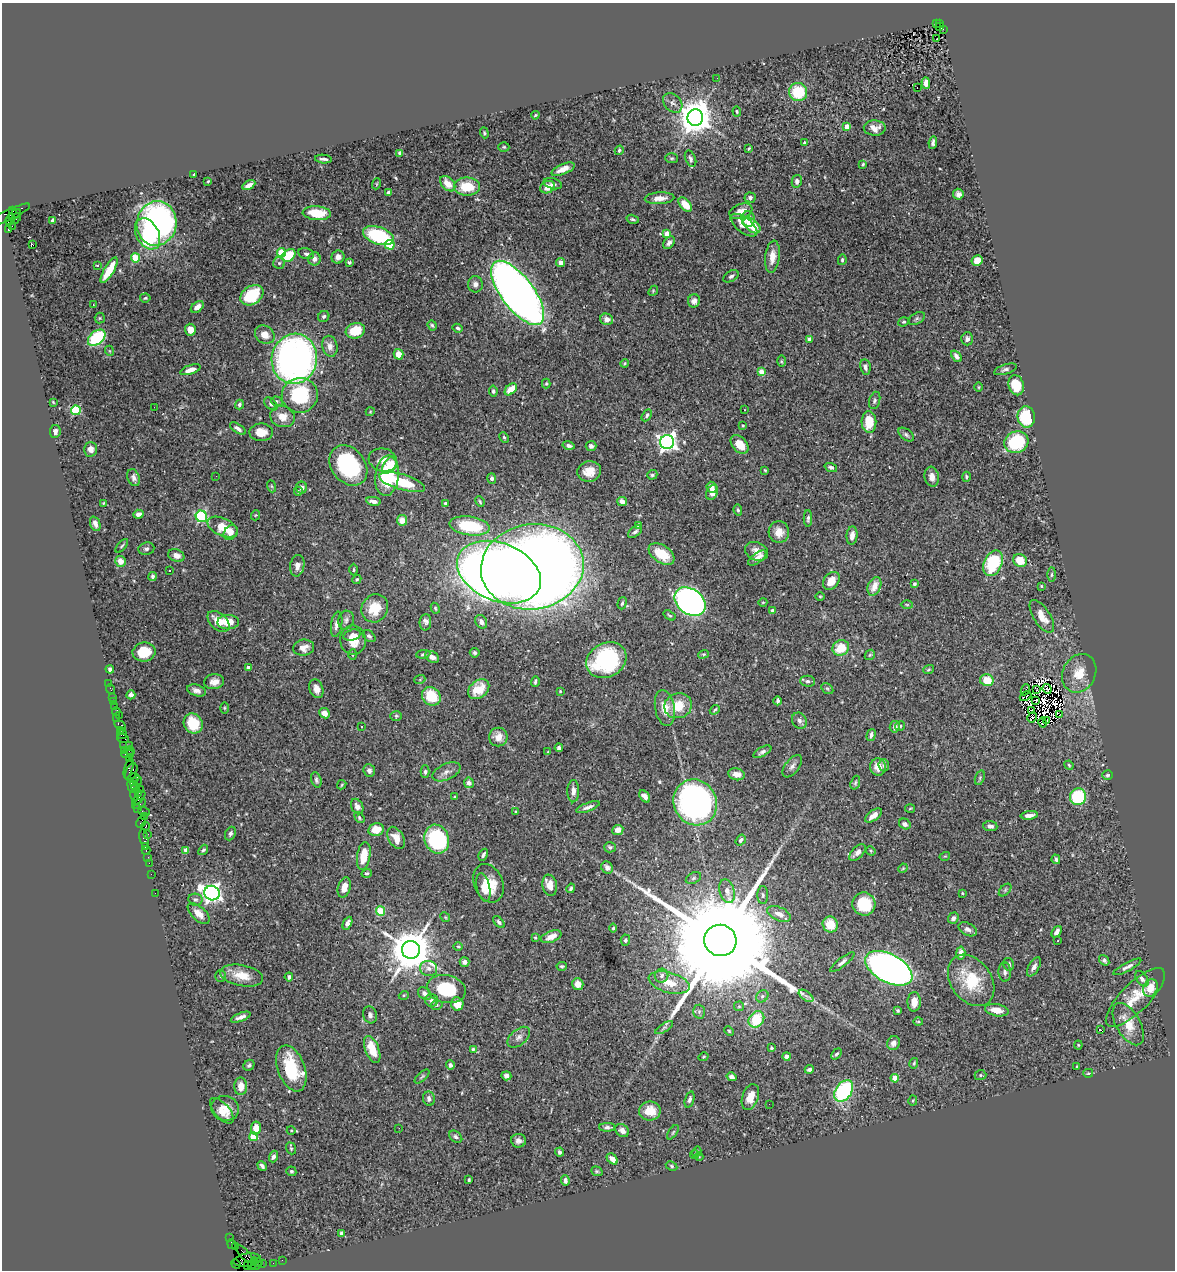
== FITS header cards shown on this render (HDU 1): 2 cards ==
NAXIS1  =                 1173
NAXIS2  =                 1268

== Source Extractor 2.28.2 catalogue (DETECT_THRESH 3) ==
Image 1173 x 1268 px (HDU 1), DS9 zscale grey, 1 PNG px = 1 image px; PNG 1177 x 1272 px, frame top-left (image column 1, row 1268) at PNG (2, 3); each listed source drawn as its Kron ellipse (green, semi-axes under 4 px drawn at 4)
Background 0.86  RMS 0.036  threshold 0.107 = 3 sigma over >= 5 px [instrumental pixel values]
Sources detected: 523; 9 with non-positive FLUX_AUTO (blend fragments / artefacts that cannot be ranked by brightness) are neither listed nor drawn; of the other 514, the 500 brightest by FLUX_AUTO listed and drawn (14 fainter detections omitted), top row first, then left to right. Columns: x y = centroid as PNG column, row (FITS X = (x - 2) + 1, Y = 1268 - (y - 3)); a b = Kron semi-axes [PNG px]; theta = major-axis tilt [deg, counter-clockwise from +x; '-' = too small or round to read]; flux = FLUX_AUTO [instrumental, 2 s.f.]
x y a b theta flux
936 24 3 2 - 150
940 24 3 2 - 110
940 27 4 3 - 100
943 29 3 2 - 51
937 39 3 2 - 3.6
717 78 2 2 - 5.5
926 83 6 4 -89 13
917 87 3 2 - 12
798 92 9 9 - 94
673 103 11 8 -47 11
737 111 5 4 - 2.9
535 115 4 3 - 2.7
695 118 8 8 - 4800
847 127 4 4 - 28
875 128 11 7 -1 19
484 133 6 4 -71 3.1
933 142 6 3 84 5.4
804 143 3 3 - 3.9
504 147 5 4 - 3.6
749 149 3 2 - 2.6
619 150 5 4 - 3.2
400 153 4 4 - 7
671 158 6 5 - 3.8
323 159 8 3 -6 6.6
691 159 9 5 -68 6.1
863 164 3 3 - 2.9
563 169 12 5 23 20
194 174 3 2 - 2.3
208 181 3 3 - 2.3
797 181 6 5 - 8.6
376 184 5 3 - 2.1
448 184 9 6 -47 26
553 184 9 5 -15 7.2
249 185 7 4 28 13
467 187 13 9 1 69
548 187 7 6 - 30
388 192 3 3 - 6.6
958 194 5 5 - 8.3
659 198 15 6 4 21
750 198 5 5 - 6.1
685 205 8 5 -49 37
13 211 3 3 - 130
741 211 12 7 18 21
317 213 14 7 -4 62
8 215 24 5 25 550
15 215 7 3 41 330
16 218 6 2 50 93
633 219 6 4 -17 4.5
748 219 7 6 - 25
10 220 6 3 62 750
52 220 4 3 - 6.4
157 223 22 20 78 820
744 225 16 7 -38 22
752 225 10 6 -40 53
12 226 3 2 - 17
8 230 3 3 - 450
147 234 17 11 -61 130
667 234 4 4 - 31
378 236 16 8 -18 210
669 243 7 5 52 8.2
32 244 3 2 - 24
390 245 5 4 - 100
281 253 4 4 - 83
306 254 8 5 -14 6
289 255 7 5 40 71
338 257 7 6 - 14
772 257 16 7 83 24
135 258 4 4 - 100
314 259 6 6 - 11
842 260 5 4 - 3.8
977 260 5 5 - 32
349 262 4 3 - 5.2
279 263 6 6 - 4.5
560 263 4 4 - 13
97 265 3 3 - 3.7
109 270 14 5 59 61
731 276 8 5 31 6.2
475 284 8 7 - 11
653 291 5 4 - 2.7
518 293 38 16 -53 3100
252 295 12 9 33 120
145 298 5 4 - 3.7
694 301 6 6 - 11
93 305 4 2 - 3.4
197 307 7 5 39 15
324 316 6 5 - 4.8
100 318 5 5 - 3.1
607 319 6 5 - 15
917 319 9 5 31 5.6
904 322 6 4 19 3.3
432 325 5 4 - 3.7
458 328 5 4 - 4.1
190 330 6 5 - 24
355 331 10 7 16 56
265 334 10 8 -34 23
97 338 10 6 39 170
809 339 3 3 - 12
967 339 6 6 - 8
330 346 10 7 -79 14
110 351 5 3 - 2
398 354 5 5 - 22
956 356 7 4 -52 7.5
294 359 25 22 80 990
781 361 6 4 -90 3.1
624 363 4 3 - 2.7
865 367 7 5 -80 7
1005 369 11 5 18 6.7
190 370 10 4 19 20
761 372 4 4 - 32
546 384 5 4 - 2.8
1016 385 10 7 -74 52
979 387 4 3 - 2.1
511 389 7 4 42 36
493 391 5 4 - 5.7
300 395 18 17 - 150
875 400 9 5 73 5.4
277 401 6 4 -19 3.9
53 402 4 2 - 2.3
239 404 5 4 - 5.7
271 404 8 5 -45 5.5
154 407 2 2 - 3.3
76 410 5 4 - 160
744 410 3 2 - 2.8
370 412 4 3 - 1.9
647 415 6 4 60 5.2
282 417 12 10 -18 27
1026 417 10 8 -84 130
869 422 11 7 -88 52
743 425 4 3 - 2.2
238 429 9 4 -33 9.2
55 431 6 5 - 8.6
261 432 11 9 0 31
906 435 9 5 -38 5.9
504 437 5 4 - 3.1
667 442 7 7 - 1100
1016 442 12 10 26 150
740 444 11 7 -48 32
568 445 6 4 -14 8.3
591 446 5 5 - 7.8
91 449 7 6 - 13
383 460 14 11 -15 20
348 465 22 16 -52 190
390 465 9 6 53 30
831 467 6 4 -19 6.4
765 470 3 3 - 2.3
589 471 12 10 14 35
652 475 5 4 - 4.5
216 476 2 2 - 4
387 476 20 12 83 140
932 477 10 7 -81 17
966 477 5 4 - 4.4
134 478 9 6 -68 9.2
492 478 5 4 - 6.3
402 482 24 7 -16 77
271 486 6 4 -70 2.6
301 487 6 5 - 8.8
712 487 6 5 - 16
298 491 4 4 - 3.6
712 492 8 5 65 20
373 501 7 4 -9 12
622 501 5 4 - 12
480 502 5 3 - 3.1
103 503 3 2 - 2.2
445 503 3 3 - 6.6
738 510 5 4 - 4
138 514 5 4 - 9.1
256 515 5 3 - 1.9
201 516 6 5 - 290
808 518 8 4 89 5.4
402 520 5 5 - 23
95 524 7 5 -69 9.8
639 525 4 3 - 12
470 526 20 9 -8 130
223 527 16 9 -24 45
635 532 8 5 39 6.3
779 532 11 10 - 24
231 533 8 6 54 15
852 535 9 5 84 16
122 546 8 3 48 3.4
146 549 8 6 9 6.5
757 551 12 9 -23 16
662 554 14 8 -34 64
176 555 8 6 -22 16
757 558 10 5 37 16
1020 560 7 6 - 48
120 561 5 5 - 23
993 563 13 9 65 140
297 566 11 7 80 14
532 567 51 42 8 4000
354 570 6 3 89 2.7
170 571 3 3 - 12
499 572 44 29 -22 4000
1052 575 7 3 89 3.4
153 576 4 3 - 5.6
357 579 5 3 - 3
831 581 10 7 53 28
914 584 4 3 - 3.8
874 586 10 6 67 30
1041 586 3 3 - 2.1
820 596 4 3 - 2.1
690 602 17 12 -37 1200
763 602 4 3 - 1.9
622 603 6 4 74 4.5
907 605 6 4 -2 3
375 608 14 13 - 57
435 608 5 3 - 2.9
773 611 4 3 - 13
670 615 6 4 -34 3.5
1042 616 18 8 -57 27
346 620 9 8 - 8.7
218 621 13 8 -42 34
228 622 11 7 1 37
425 622 8 6 87 11
481 622 7 5 -57 11
337 624 13 5 81 13
352 635 9 5 16 11
369 636 7 5 -41 6.2
353 640 14 13 - 46
304 648 10 8 7 18
841 648 8 7 - 51
144 652 11 9 9 50
475 653 5 4 - 4.4
353 654 5 4 - 3.3
423 654 7 4 6 3.9
703 654 5 4 - 3
870 655 6 4 43 3.1
432 657 7 5 -31 14
606 660 21 17 29 250
248 667 4 3 - 12
110 669 4 3 - 6.9
929 669 5 4 - 2.8
1079 673 20 16 62 46
420 679 5 3 - 2.5
987 680 7 6 - 45
535 681 5 3 - 4.5
808 681 7 5 -1 6.2
214 682 10 7 7 16
109 683 2 2 - 6.3
111 689 5 2 - 27
316 689 10 6 -71 16
479 689 12 8 39 56
827 689 6 4 -31 3.9
1037 689 3 2 - 2.6
1047 689 5 2 - 1.9
196 690 10 5 -18 11
1025 690 5 2 - 4.2
560 691 3 2 - 1.9
131 695 4 4 - 8.4
431 696 10 8 -45 77
1025 696 6 2 27 2.2
112 697 2 2 - 8.3
1035 700 3 2 - 3.4
113 701 2 2 - 34
778 701 4 3 - 4.9
114 706 2 2 - 12
678 706 14 12 20 60
224 708 6 4 -90 2.4
665 708 18 9 -80 37
715 710 5 3 - 3.4
1032 710 4 3 - 3.5
116 711 4 3 - 89
324 713 5 5 - 17
119 715 2 2 - 19
1059 715 3 3 - 19
396 716 6 5 - 3.7
1032 717 5 2 - 5.5
117 719 2 2 - 17
799 721 8 7 - 8.8
1047 721 3 2 - 2
193 723 10 9 - 76
1043 723 5 2 - 1.9
120 725 6 4 -31 200
900 726 5 4 - 3.1
362 727 3 2 - 3.8
895 727 6 5 - 12
120 730 2 2 - 59
122 735 5 3 - 93
871 735 6 4 74 7.7
498 737 9 9 - 25
123 738 6 2 -18 140
130 745 3 2 - 150
123 746 3 2 - 57
559 748 4 3 - 6.6
124 751 3 2 - 66
130 751 4 3 - 83
548 752 4 3 - 2.7
762 752 10 4 28 6.3
128 754 6 3 0 110
129 759 2 2 - 65
884 765 6 5 - 5.5
1069 765 5 4 - 2.9
792 766 13 7 53 11
878 767 8 8 - 23
129 768 10 3 74 200
369 770 6 5 - 8
131 772 9 5 68 260
425 772 6 4 90 4.7
446 772 15 8 24 14
736 774 8 6 -13 18
1107 775 5 4 - 3.9
134 778 6 3 14 130
980 778 7 4 71 4
316 780 8 5 -71 5.6
137 781 5 3 - 410
134 782 3 3 - 200
469 783 5 5 - 9
855 783 7 4 72 4
342 785 5 3 - 2.4
132 786 7 3 -76 250
136 787 4 2 - 78
140 789 2 2 - 38
573 791 11 6 89 13
138 793 3 2 - 45
134 794 6 3 -82 110
645 796 7 4 -53 10
455 797 3 3 - 3
1078 797 8 8 - 140
139 798 8 3 48 210
695 802 23 21 -61 860
139 804 7 3 24 270
357 807 8 6 -63 13
588 807 12 4 20 9.2
910 808 5 3 - 2.2
138 809 4 3 - 60
516 811 3 3 - 1.9
144 812 6 2 -18 86
874 815 9 5 36 18
1029 815 8 4 6 13
144 816 3 2 - 150
359 818 6 4 -54 3.9
141 822 6 3 61 76
905 824 6 5 - 10
145 826 4 3 - 120
990 826 7 5 -5 8.5
376 830 8 6 12 38
618 830 5 5 - 17
230 833 7 5 67 5.8
148 834 3 2 - 58
144 838 9 3 -79 150
396 838 12 7 -61 24
437 839 15 12 -70 190
741 840 6 4 56 5.9
145 846 3 3 - 73
610 847 6 5 - 4.6
186 850 4 4 - 19
203 850 6 4 50 3.9
146 851 4 3 - 130
871 851 5 4 - 2.7
857 852 10 5 46 14
483 855 6 3 60 5.2
364 856 14 6 81 49
945 856 5 3 - 2.2
148 857 2 2 - 32
1056 859 5 3 - 4.7
149 863 2 2 - 32
607 868 6 5 - 11
903 868 5 3 - 2.3
367 873 5 4 - 4
151 874 2 2 - 24
693 878 8 5 27 5
488 883 20 14 -68 57
550 885 11 7 -80 27
344 887 10 6 73 18
483 887 14 6 -78 17
571 888 5 3 - 4.8
1005 890 7 4 46 4.4
727 891 12 7 -75 17
155 893 2 2 - 26
212 893 8 7 - 1200
962 893 3 3 - 1.9
763 895 9 5 -89 5.5
195 900 7 6 - 5.1
864 904 12 11 - 74
380 911 5 4 - 95
199 914 13 7 -43 21
779 914 12 6 -25 17
445 917 5 4 - 2.9
953 918 6 5 - 9
499 922 7 4 -47 4.6
347 923 7 4 64 10
830 924 8 7 - 43
613 928 4 4 - 2.9
968 929 10 6 -27 9
1057 932 6 4 54 8.6
535 937 4 3 - 2.4
551 937 11 5 23 23
625 940 5 4 - 4.7
720 940 16 15 - 120000
1058 941 3 2 - 2.8
458 946 5 3 - 2.3
411 950 9 9 - 9600
961 953 6 4 -86 17
1104 960 6 4 -50 5
465 962 5 4 - 8.6
842 962 15 4 38 7.5
1009 964 6 5 - 5.9
562 966 5 4 - 3.8
1034 967 10 5 59 11
1127 967 16 4 28 10
429 968 8 7 - 11
889 968 26 14 -29 1900
1005 972 10 6 -88 8.7
221 976 6 5 - 4.9
242 976 22 10 -11 40
662 976 7 6 - 8.3
289 977 4 3 - 5.3
1142 979 9 5 -54 8.7
971 980 28 20 -54 100
669 983 21 10 -15 44
578 984 6 5 - 22
1150 988 9 7 68 34
446 989 19 14 -12 120
425 993 7 5 -33 11
404 995 5 3 - 2.1
762 996 6 5 - 5.2
806 996 8 4 -36 7.1
1135 997 39 14 45 63
432 1000 6 6 - 8.1
914 1002 10 6 88 23
457 1004 7 6 - 44
437 1005 6 4 16 3.7
739 1006 5 4 - 2.9
997 1010 12 6 -10 26
898 1011 4 3 - 3.7
699 1012 7 6 - 5.3
370 1015 8 6 -73 8.4
241 1017 10 4 21 11
756 1019 9 7 52 84
918 1021 5 3 - 2.6
1128 1024 23 12 -60 46
664 1028 10 3 33 5.5
1100 1030 4 2 - 11
729 1031 5 4 - 2.7
519 1037 13 7 40 12
893 1043 7 6 - 11
1078 1045 4 4 - 2.4
771 1048 3 3 - 3.5
372 1049 14 7 -69 54
473 1049 4 3 - 4.2
836 1054 6 4 50 4.4
786 1056 4 4 - 8.2
703 1057 5 3 - 2.5
914 1063 5 4 - 2.9
249 1065 6 5 - 5.1
450 1065 5 4 - 6.2
1077 1066 4 3 - 2.4
291 1068 24 13 -70 110
809 1069 4 3 - 5.8
1088 1073 5 4 - 3.1
980 1075 6 5 - 3.9
422 1076 9 4 42 3.6
506 1076 5 4 - 7.5
732 1077 5 4 - 10
895 1078 4 4 - 48
241 1086 9 6 -90 27
844 1091 12 8 57 270
750 1097 13 8 71 32
429 1099 7 6 - 8.5
689 1099 8 4 72 6.9
913 1100 5 4 - 2.5
769 1104 2 2 - 5.3
225 1108 14 12 -16 29
222 1111 16 7 -48 24
650 1111 11 9 9 41
607 1127 8 4 0 6.9
256 1128 6 5 - 30
399 1128 3 2 - 2.3
291 1130 4 3 - 2.1
622 1130 7 5 -37 12
673 1132 8 4 55 3.3
254 1137 4 4 - 71
456 1137 7 5 -39 5.9
518 1141 7 6 - 9.6
291 1148 6 4 -69 3.5
559 1152 4 3 - 4.7
697 1152 5 3 - 2.9
694 1155 5 4 - 3
273 1156 6 4 70 8.2
699 1157 4 3 - 1.8
612 1159 6 4 -45 17
262 1166 5 3 - 6.2
672 1166 6 4 -29 3.8
291 1171 5 4 - 4
597 1171 6 4 -20 3.4
469 1180 4 3 - 3.6
565 1180 5 3 - 6.5
341 1233 4 3 - 4.9
230 1238 2 2 - 15
231 1244 5 3 - 89
235 1247 4 3 - 27
245 1254 11 4 -46 590
247 1260 14 6 9 770
282 1260 2 2 - 21
258 1262 4 3 - 95
273 1263 2 2 - 16
236 1264 5 3 - 42
253 1264 6 3 63 150
262 1264 3 2 - 31
248 1265 3 2 - 50
256 1266 5 4 - 120
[14 fainter detections neither listed nor drawn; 9 non-positive-flux detections neither listed nor drawn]